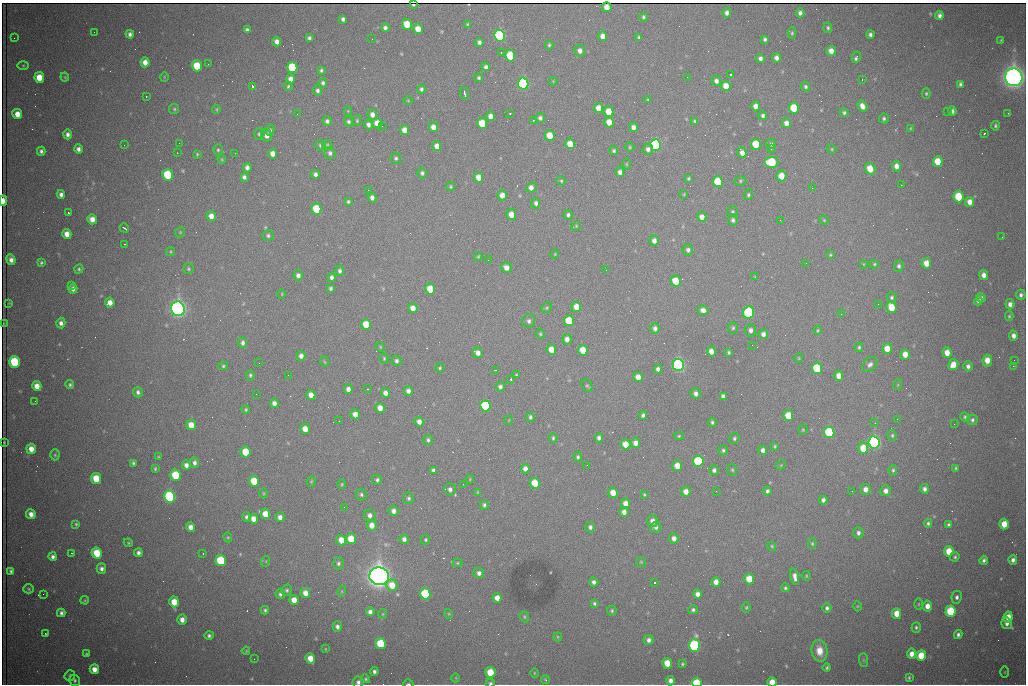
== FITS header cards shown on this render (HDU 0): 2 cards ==
NAXIS1  =                 1024 /fastest changing axis
NAXIS2  =                  682 /next to fastest changing axis

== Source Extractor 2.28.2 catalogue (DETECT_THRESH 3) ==
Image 1024 x 682 px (HDU 0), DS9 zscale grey, 1 PNG px = 1 image px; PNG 1028 x 686 px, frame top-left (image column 1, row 682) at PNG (2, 3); each listed source drawn as its Kron ellipse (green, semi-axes under 4 px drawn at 4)
Background 2220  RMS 29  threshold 85.9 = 3 sigma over >= 5 px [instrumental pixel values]
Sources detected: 534; of the 534, the 500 brightest by FLUX_AUTO listed and drawn (34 fainter detections omitted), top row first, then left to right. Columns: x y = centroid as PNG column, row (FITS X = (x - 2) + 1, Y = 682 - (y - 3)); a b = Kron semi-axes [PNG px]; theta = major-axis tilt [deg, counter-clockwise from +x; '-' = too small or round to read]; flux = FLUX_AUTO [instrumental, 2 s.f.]
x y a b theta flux
413 5 3 2 - 1.9e+03
607 7 5 4 - 1.6e+04
727 13 5 4 - 8.0e+03
800 13 4 4 - 6.5e+03
939 16 4 4 - 7.7e+03
643 17 5 4 - 3.3e+03
343 19 4 4 - 5.9e+03
407 24 5 5 - 5.1e+04
467 24 3 3 - 1.9e+03
385 28 4 4 - 5.9e+03
828 28 5 4 - 3.4e+03
418 29 5 4 - 2.6e+04
247 30 4 4 - 5.7e+03
94 32 2 2 - 1.1e+03
792 33 5 4 - 3.1e+03
130 34 4 3 - 6.1e+03
870 34 4 4 - 5.0e+03
500 36 6 5 - 4.6e+05
603 36 5 4 - 1.3e+04
639 37 4 3 - 3.3e+03
14 38 3 2 - 1.5e+03
309 38 4 4 - 4.4e+03
372 39 2 2 - 1.1e+03
765 39 4 3 - 4.3e+03
1001 40 3 3 - 1.8e+03
277 42 5 4 - 1.1e+04
479 42 4 4 - 5.8e+03
549 45 4 3 - 3.2e+03
580 51 6 5 - 1.0e+04
831 51 5 4 - 1.6e+04
501 52 2 2 - 1.6e+03
510 56 6 5 - 1.0e+05
856 57 6 3 64 5.8e+03
760 58 4 4 - 6.6e+03
776 58 4 4 - 9.0e+03
145 62 5 4 - 1.6e+04
208 64 2 2 - 3.1e+03
23 65 5 4 - 1.9e+03
197 66 5 5 - 6.3e+04
292 67 5 5 - 1.4e+05
486 67 4 4 - 6.0e+03
321 70 4 3 - 3.3e+03
731 75 3 2 - 6.7e+03
65 77 4 4 - 2.1e+03
164 77 5 3 - 1.4e+03
687 77 2 2 - 1.2e+03
1014 77 9 8 - 2.2e+06
39 78 5 5 - 4.3e+04
479 78 4 4 - 3.2e+03
291 79 5 4 - 1.2e+04
862 79 3 2 - 4.0e+03
553 81 4 4 - 1.6e+03
716 81 5 5 - 7.5e+03
323 83 5 4 - 4.3e+03
523 83 6 5 - 5.6e+05
961 84 4 3 - 5.0e+03
252 86 3 3 - 9.9e+04
288 86 4 4 - 2.6e+03
726 86 5 4 - 2.6e+04
805 87 5 4 - 4.0e+03
421 89 4 4 - 4.2e+03
317 90 5 4 - 5.0e+03
465 93 6 2 -75 4.4e+03
926 93 5 4 - 3.0e+03
146 97 3 2 - 2.1e+03
648 100 4 4 - 2.4e+03
408 101 5 3 - 1.6e+03
755 106 5 4 - 1.4e+04
862 106 6 4 -57 1.3e+04
598 108 5 4 - 2.0e+04
794 108 5 5 - 6.3e+04
174 109 5 5 - 2.9e+03
216 109 4 4 - 2.2e+03
348 111 4 4 - 1.7e+03
608 111 5 5 - 3.6e+04
952 111 4 4 - 7.1e+03
947 112 2 2 - 3.1e+03
510 113 3 2 - 2.2e+03
844 113 4 4 - 3.9e+03
1008 113 2 2 - 1.4e+03
17 114 5 5 - 2.4e+04
297 114 3 2 - 2.4e+03
372 115 5 4 - 1.0e+04
490 116 5 4 - 1.3e+04
763 116 4 4 - 5.1e+03
540 118 5 5 - 6.2e+03
884 118 5 4 - 3.6e+03
327 121 4 4 - 5.8e+03
357 121 5 4 - 2.8e+03
533 121 3 2 - 2.3e+03
695 121 4 3 - 3.2e+03
349 122 5 4 - 4.1e+03
609 122 5 4 - 2.6e+04
377 123 5 5 - 2.8e+04
482 123 5 5 - 6.4e+04
786 123 5 4 - 1.4e+04
368 125 5 4 - 6.7e+03
382 126 2 2 - 1.7e+03
995 126 5 4 - 3.1e+03
433 127 5 4 - 1.5e+04
633 127 5 4 - 1.1e+04
910 128 3 2 - 1.7e+03
270 130 5 4 - 3.2e+03
404 130 5 4 - 1.6e+04
984 133 3 2 - 2.2e+03
67 134 5 4 - 7.1e+03
259 134 6 5 - 3.7e+03
267 135 6 5 - 1.3e+04
550 136 5 5 - 3.7e+04
179 143 2 2 - 3.9e+03
570 144 5 5 - 2.9e+04
756 144 5 5 - 7.3e+04
771 144 5 5 - 5.1e+03
124 145 2 2 - 1.9e+03
320 145 5 5 - 4.0e+03
327 145 5 5 - 2.9e+03
656 145 6 5 - 3.9e+05
437 146 5 4 - 1.6e+04
630 147 5 4 - 2.3e+03
78 149 4 4 - 7.2e+03
648 149 5 5 - 7.8e+03
771 149 3 3 - 2.7e+03
832 149 5 4 - 2.2e+03
218 150 5 5 - 3.2e+03
41 151 4 4 - 4.9e+03
614 151 4 4 - 3.7e+03
177 153 2 2 - 1.2e+03
235 153 3 2 - 1.4e+03
330 153 6 5 - 5.0e+03
742 153 5 4 - 1.2e+04
197 154 4 3 - 2.1e+03
273 154 5 4 - 1.5e+04
396 158 5 5 - 3.9e+03
222 159 4 3 - 2.0e+03
771 162 7 5 2 1.4e+05
938 162 5 5 - 5.0e+04
626 164 5 3 - 2.0e+03
896 166 5 4 - 1.2e+04
247 168 5 4 - 7.9e+03
870 169 6 5 - 3.8e+04
620 172 5 4 - 9.2e+03
422 173 5 5 - 4.9e+03
315 174 4 4 - 6.5e+03
167 175 5 5 - 1.3e+05
781 176 5 5 - 3.0e+04
244 177 4 4 - 5.5e+03
479 177 5 4 - 2.2e+04
689 178 4 3 - 2.9e+03
561 181 5 4 - 2.5e+03
740 181 6 5 - 3.0e+03
718 182 5 5 - 8.5e+04
901 185 3 3 - 2.1e+03
451 187 4 4 - 2.8e+03
531 187 6 4 40 1.2e+04
812 188 3 2 - 3.3e+03
368 190 2 2 - 8.4e+03
61 194 4 4 - 7.2e+03
684 194 3 3 - 1.7e+03
502 195 5 4 - 1.6e+04
748 195 5 4 - 3.0e+03
958 197 6 5 - 8.7e+04
372 198 5 4 - 8.9e+03
3 201 5 3 - 2.4e+04
348 201 4 3 - 3.1e+03
970 202 5 4 - 1.7e+04
536 203 5 4 - 6.5e+03
316 209 5 5 - 9.5e+04
732 212 5 5 - 3.5e+03
68 213 3 3 - 4.2e+03
511 215 5 4 - 2.1e+04
568 215 5 4 - 4.8e+03
211 216 5 4 - 1.6e+04
702 217 5 4 - 1.4e+04
92 219 5 5 - 1.6e+04
733 220 5 4 - 5.1e+03
780 220 3 2 - 2.4e+03
824 220 5 4 - 2.0e+03
576 226 5 4 - 1.9e+03
124 228 5 2 - 3.2e+03
180 232 5 4 - 2.4e+03
67 234 5 4 - 1.8e+04
268 236 6 5 - 4.3e+03
1002 237 2 2 - 1.2e+03
654 241 5 4 - 9.9e+03
125 244 2 2 - 1.1e+03
688 250 5 5 - 5.7e+03
171 252 5 4 - 2.3e+03
555 254 4 4 - 1.9e+03
830 255 3 3 - 2.0e+03
478 256 4 3 - 1.9e+03
11 260 5 4 - 9.8e+03
488 260 2 2 - 2.1e+03
41 263 4 4 - 3.3e+03
806 263 2 2 - 1.1e+03
926 263 5 4 - 2.5e+04
864 264 4 2 - 1.3e+03
874 264 5 4 - 2.3e+03
899 266 6 5 - 4.6e+03
506 267 5 5 - 1.3e+04
79 269 5 4 - 2.7e+03
188 269 5 5 - 3.5e+03
606 270 2 2 - 1.3e+03
340 271 5 4 - 5.2e+03
298 275 5 4 - 7.9e+03
984 275 5 4 - 1.1e+04
331 277 4 4 - 5.7e+03
755 277 4 4 - 1.7e+03
676 281 5 5 - 5.5e+04
71 285 3 2 - 7.6e+03
331 288 4 3 - 4.1e+03
73 289 4 4 - 8.1e+03
430 289 5 5 - 5.9e+04
282 294 5 3 - 1.7e+03
1021 295 5 5 - 5.6e+03
892 297 5 4 - 3.7e+03
981 298 5 4 - 4.3e+03
978 301 4 4 - 3.7e+03
110 302 5 4 - 1.6e+04
9 303 3 3 - 1.4e+03
878 304 2 2 - 1.3e+03
1010 304 5 4 - 8.8e+03
576 307 5 4 - 2.3e+04
891 307 6 5 - 4.3e+04
413 308 5 4 - 1.7e+04
547 308 6 5 - 2.8e+03
178 309 7 6 - 1.4e+06
703 310 5 5 - 1.2e+04
749 313 6 5 - 2.4e+05
841 314 2 2 - 2.5e+03
1009 316 5 4 - 2.4e+03
529 321 7 6 - 6.5e+03
569 321 5 5 - 6.9e+04
4 323 3 2 - 1.2e+03
61 323 5 4 - 7.4e+03
366 324 5 5 - 5.6e+04
655 328 5 4 - 6.6e+03
733 328 6 5 - 3.7e+03
750 330 6 6 - 9.6e+03
817 330 4 4 - 2.3e+03
540 334 5 4 - 2.4e+03
763 334 5 4 - 8.6e+03
1014 336 5 4 - 1.0e+04
567 339 5 4 - 1.2e+04
243 343 5 4 - 6.2e+03
752 345 2 2 - 4.1e+03
380 347 5 4 - 2.0e+03
859 347 4 3 - 2.9e+03
887 349 5 5 - 2.7e+04
551 350 5 4 - 2.7e+04
583 350 5 5 - 4.2e+04
711 351 5 4 - 1.6e+04
729 352 4 4 - 3.2e+03
478 353 5 4 - 1.1e+04
947 353 5 4 - 2.1e+04
905 354 5 4 - 2.0e+04
301 356 5 4 - 1.0e+04
384 358 5 4 - 2.5e+03
799 358 5 4 - 2.2e+03
987 360 6 4 82 2.3e+04
1014 360 2 2 - 2.2e+03
396 361 5 5 - 5.1e+03
14 362 6 5 - 1.7e+05
325 362 5 3 - 1.8e+03
259 363 2 2 - 1.9e+03
870 364 8 6 43 7.4e+03
678 365 6 5 - 7.7e+05
953 365 5 5 - 2.5e+04
223 366 5 4 - 2.6e+03
968 366 5 4 - 6.4e+03
1013 366 2 2 - 2.2e+04
440 368 4 4 - 2.8e+03
817 368 5 5 - 1.2e+05
658 369 4 4 - 7.1e+03
495 370 3 2 - 2.6e+03
250 375 5 4 - 3.1e+03
288 375 2 2 - 1.6e+03
516 375 3 3 - 1.9e+03
839 376 5 4 - 1.9e+04
638 377 5 4 - 1.6e+04
511 379 3 2 - 3.1e+03
70 385 4 4 - 3.6e+03
897 385 5 3 - 1.7e+03
37 386 5 4 - 1.9e+04
587 386 6 5 - 3.3e+03
500 387 5 4 - 6.2e+03
348 389 5 4 - 1.0e+04
367 389 3 2 - 2.1e+03
408 391 5 4 - 8.1e+03
138 392 5 5 - 5.6e+03
385 393 5 4 - 1.1e+04
696 393 5 5 - 8.1e+03
256 394 2 2 - 1.8e+03
311 395 5 4 - 1.5e+04
723 396 4 4 - 6.9e+03
35 401 2 2 - 1.7e+03
274 403 4 4 - 9.1e+03
485 406 6 5 - 2.6e+05
380 408 5 4 - 1.7e+04
246 410 4 4 - 2.8e+03
355 414 5 4 - 1.7e+04
643 415 4 4 - 5.2e+03
788 416 5 5 - 5.3e+04
530 417 4 3 - 4.3e+03
965 417 5 4 - 2.7e+03
897 419 2 2 - 1.2e+03
509 420 4 3 - 1.4e+03
972 420 5 5 - 4.6e+03
339 421 2 2 - 1.3e+03
419 422 5 4 - 1.1e+04
712 422 4 3 - 3.4e+03
875 423 3 3 - 2.3e+03
954 424 2 2 - 9.5e+03
191 425 5 5 - 3.0e+04
305 429 5 5 - 2.2e+04
803 430 5 4 - 2.4e+03
829 432 6 5 - 1.9e+05
892 435 5 4 - 3.2e+03
679 436 5 4 - 2.5e+03
553 438 4 3 - 2.9e+03
599 438 4 4 - 6.4e+03
734 438 6 5 - 3.8e+03
428 440 5 5 - 4.1e+03
4 442 3 2 - 2.0e+03
874 442 6 5 - 7.7e+05
635 443 5 4 - 1.4e+04
625 444 5 5 - 2.7e+04
775 446 3 3 - 2.3e+03
863 448 5 5 - 4.4e+04
31 449 5 4 - 2.0e+04
723 450 5 4 - 3.8e+03
763 450 4 4 - 7.7e+03
246 452 5 5 - 5.8e+04
55 455 5 4 - 2.7e+03
158 457 4 3 - 2.0e+03
578 457 5 4 - 3.8e+03
698 461 5 5 - 2.0e+05
133 463 4 3 - 3.3e+03
194 463 5 4 - 6.4e+03
186 465 5 4 - 8.6e+03
587 465 2 2 - 5.4e+03
781 465 5 4 - 1.9e+03
677 466 5 5 - 2.6e+04
956 468 3 3 - 2.4e+03
155 469 4 3 - 2.5e+03
525 469 5 4 - 1.0e+04
433 470 4 4 - 5.0e+03
714 470 5 4 - 6.2e+03
732 470 6 5 - 2.9e+03
893 470 5 4 - 3.6e+03
175 475 5 5 - 1.0e+05
96 478 5 5 - 5.7e+04
470 479 4 3 - 1.7e+03
377 480 5 5 - 4.2e+03
254 481 5 5 - 7.8e+04
311 481 5 4 - 2.2e+03
535 483 5 5 - 5.5e+04
342 484 5 3 - 2.2e+03
463 484 2 2 - 1.2e+03
450 489 6 5 - 6.9e+03
866 489 5 5 - 1.3e+04
924 489 5 4 - 6.7e+03
716 491 3 2 - 2.4e+03
767 491 4 3 - 5.1e+03
852 491 3 2 - 1.7e+03
886 491 5 5 - 1.0e+04
477 492 3 2 - 1.5e+03
686 492 5 5 - 1.5e+04
264 493 5 3 - 2.0e+03
613 493 5 4 - 2.8e+04
361 494 6 5 - 4.0e+03
644 495 3 2 - 2.2e+03
170 497 6 5 - 5.1e+05
409 498 6 5 - 4.0e+03
823 500 4 4 - 6.3e+03
625 503 5 4 - 1.5e+04
484 505 5 4 - 4.2e+03
344 507 2 2 - 4.2e+03
394 511 5 5 - 9.8e+03
624 512 5 4 - 1.0e+04
31 514 5 4 - 1.3e+04
265 514 5 5 - 3.1e+04
370 515 6 6 - 8.9e+03
246 517 5 4 - 4.4e+03
280 517 5 4 - 1.0e+04
253 519 5 4 - 1.6e+04
652 521 6 5 - 1.1e+04
928 523 4 4 - 3.8e+03
76 524 4 3 - 2.6e+03
1004 524 5 4 - 3.4e+04
372 525 5 5 - 1.9e+04
949 525 4 3 - 4.3e+03
191 527 5 4 - 1.2e+04
590 527 5 5 - 5.5e+03
656 527 5 5 - 6.6e+03
858 533 5 5 - 6.5e+03
228 537 5 4 - 2.1e+03
674 538 5 5 - 1.1e+04
351 539 5 5 - 4.5e+04
404 539 4 4 - 7.5e+03
341 540 5 5 - 2.7e+04
426 540 5 4 - 2.9e+03
128 543 5 4 - 2.2e+03
812 543 5 4 - 2.7e+03
772 546 4 4 - 1.9e+03
949 551 5 4 - 3.9e+04
71 553 3 2 - 1.2e+03
97 553 5 5 - 6.6e+04
138 553 4 4 - 6.6e+03
203 554 3 2 - 1.1e+03
53 557 4 4 - 5.9e+03
955 557 4 4 - 3.0e+03
984 560 4 3 - 4.9e+03
1013 560 5 4 - 7.3e+03
221 561 5 5 - 1.7e+05
266 561 5 3 - 1.7e+03
641 562 5 5 - 2.3e+03
338 563 6 5 - 4.6e+03
457 563 5 4 - 2.3e+03
101 569 5 5 - 6.9e+03
11 571 4 4 - 4.7e+03
479 573 5 5 - 7.4e+03
379 576 10 9 - 2.6e+06
806 576 5 3 - 2.0e+03
795 577 8 4 -78 1.1e+04
749 579 5 5 - 4.3e+04
594 582 5 4 - 6.4e+03
716 582 5 4 - 1.4e+04
654 583 3 3 - 1.0e+05
392 585 6 5 - 3.1e+04
785 588 4 4 - 3.2e+03
29 589 5 4 - 2.7e+03
287 590 6 5 - 4.0e+03
342 591 5 3 - 1.9e+03
305 593 5 4 - 1.7e+04
43 594 2 2 - 9.8e+03
280 594 5 4 - 4.3e+03
425 594 5 5 - 1.9e+05
697 594 5 4 - 9.6e+03
957 597 6 5 - 5.9e+03
497 598 5 4 - 1.6e+04
85 600 4 3 - 1.7e+03
294 600 5 5 - 2.2e+04
174 602 5 5 - 3.8e+04
594 603 4 3 - 3.2e+03
918 604 5 3 - 2.1e+03
857 606 5 3 - 1.7e+03
927 606 5 5 - 1.5e+04
746 607 5 4 - 2.6e+03
827 608 5 4 - 5.1e+03
265 610 4 3 - 3.6e+03
693 610 5 4 - 4.1e+03
612 611 5 5 - 3.2e+03
950 611 5 5 - 1.3e+05
370 612 4 4 - 7.8e+03
61 613 4 4 - 5.2e+03
896 613 5 4 - 2.9e+04
383 614 5 4 - 2.2e+03
449 614 5 3 - 1.8e+03
524 617 6 4 -70 2.6e+03
1008 617 5 4 - 2.4e+04
182 620 5 4 - 1.2e+04
1007 623 5 5 - 8.5e+03
337 627 5 4 - 6.4e+03
916 627 5 4 - 3.6e+03
45 633 2 2 - 1.5e+03
958 634 4 4 - 5.1e+03
209 636 5 4 - 4.3e+03
558 637 4 4 - 2.2e+03
649 640 5 5 - 7.5e+03
381 644 5 5 - 1.1e+05
694 645 6 5 - 5.2e+05
325 649 4 3 - 1.7e+03
246 651 4 3 - 2.2e+03
819 651 11 8 -82 2.5e+04
86 654 4 3 - 2.7e+03
911 654 5 4 - 1.3e+04
921 656 5 5 - 6.1e+04
310 658 5 5 - 2.5e+04
254 659 2 2 - 5.6e+03
863 660 7 4 -89 3.1e+03
667 663 5 5 - 4.1e+04
682 664 4 3 - 2.4e+03
827 667 4 3 - 2.9e+03
94 669 5 4 - 1.6e+04
374 672 4 4 - 5.8e+03
490 672 5 5 - 5.7e+04
1005 672 5 3 - 1.8e+03
534 673 4 3 - 1.6e+03
70 675 5 5 - 3.4e+03
456 678 4 3 - 1.5e+03
909 678 4 3 - 2.7e+03
366 679 4 4 - 2.8e+03
75 680 5 5 - 3.9e+03
545 680 4 3 - 1.9e+03
670 681 5 4 - 8.9e+03
358 682 5 5 - 6.7e+03
772 682 5 4 - 2.6e+04
490 683 4 3 - 3.7e+03
697 683 5 4 - 1.2e+05
408 684 5 2 - 2.3e+03
At the frame edge (FLAGS 8, measured only in part): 6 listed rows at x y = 3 201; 358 682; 772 682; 490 683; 697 683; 408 684
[34 fainter detections neither listed nor drawn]